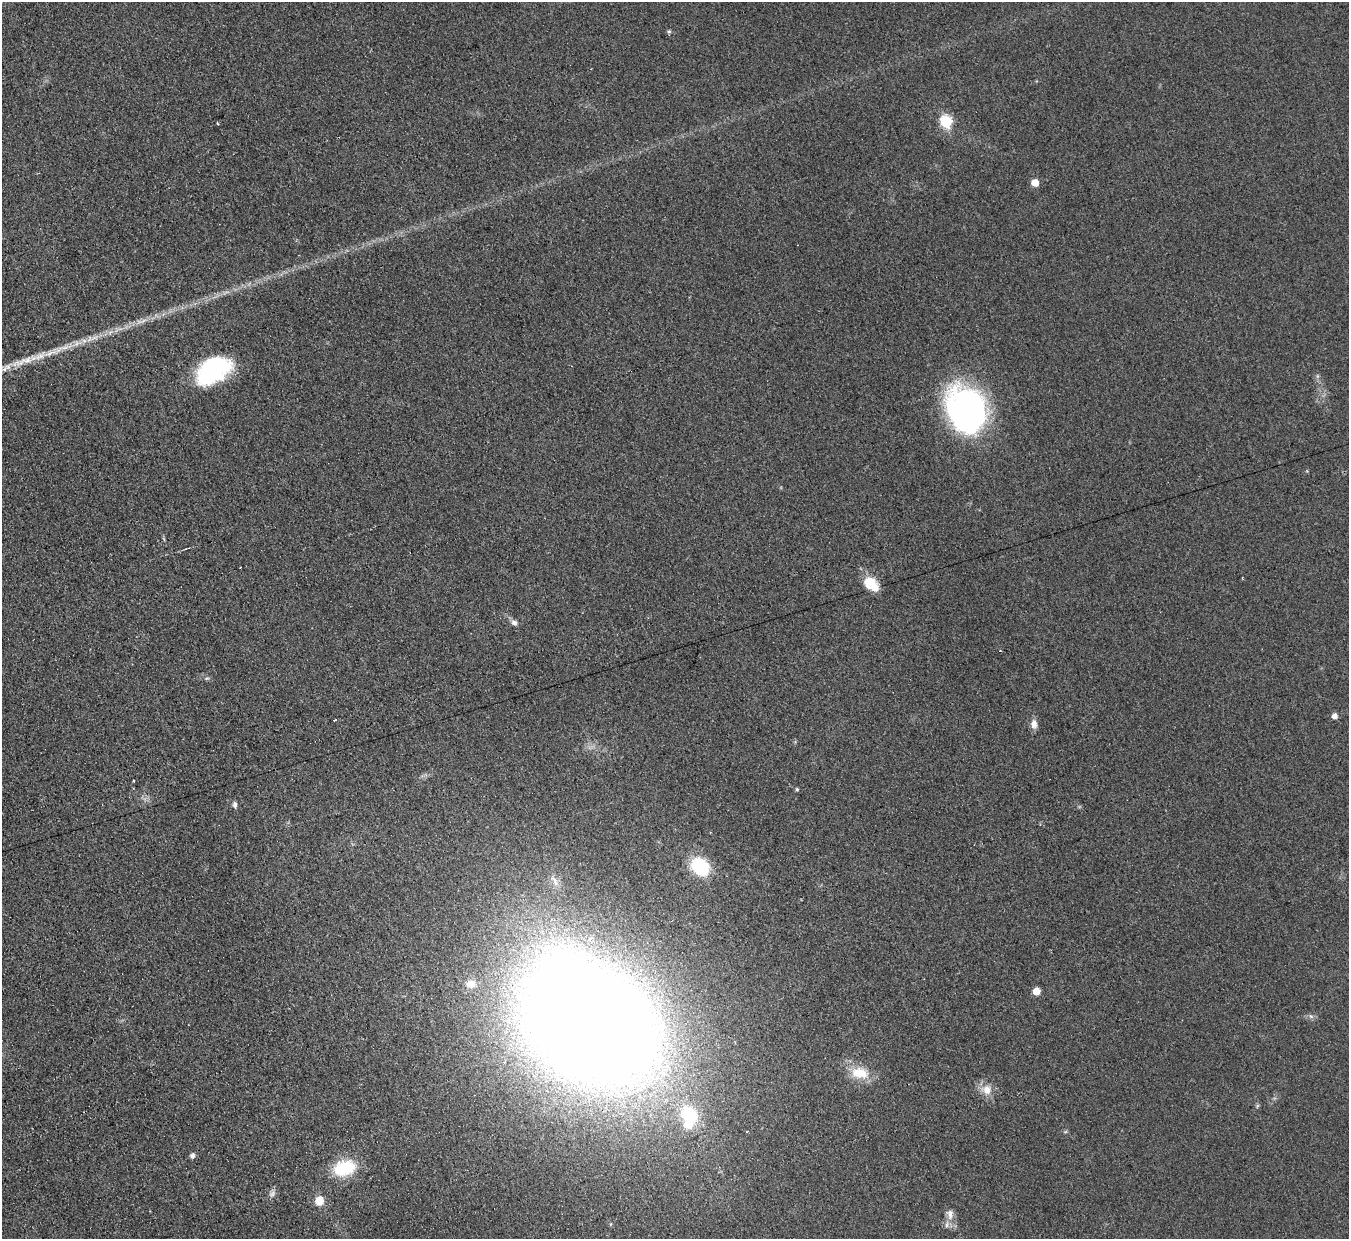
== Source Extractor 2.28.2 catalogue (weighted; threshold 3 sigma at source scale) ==
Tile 7 of 4 x 4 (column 3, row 2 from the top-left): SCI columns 2713-4059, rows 2754-3990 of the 5414 x 5374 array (HDU 1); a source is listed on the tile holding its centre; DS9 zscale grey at full resolution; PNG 1351 x 1241 px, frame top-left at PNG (2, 2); no overlay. Shown black and unused: <1% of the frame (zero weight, under 2 of 3 exposures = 2% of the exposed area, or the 3 px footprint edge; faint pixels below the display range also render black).
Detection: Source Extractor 2.28.2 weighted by HDU 2 'WHT'; one run over the whole footprint, this tile lists its part. Background 0.0903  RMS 0.011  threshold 0.0504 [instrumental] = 3 sigma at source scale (4.5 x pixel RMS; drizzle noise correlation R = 1.50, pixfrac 1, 0.05/0.05 arcsec/px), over >= 5 px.
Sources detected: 38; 3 inside a brighter object's white glare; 1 cosmic-ray / hot-pixel residue — not listed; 2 inside a brighter listed object's ellipse — not listed separately; the other 32 listed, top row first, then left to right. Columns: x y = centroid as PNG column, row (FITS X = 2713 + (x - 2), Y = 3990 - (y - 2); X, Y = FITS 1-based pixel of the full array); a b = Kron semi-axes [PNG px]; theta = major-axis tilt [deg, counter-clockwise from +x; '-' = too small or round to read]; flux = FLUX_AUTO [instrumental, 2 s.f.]
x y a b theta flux
669 31 6 5 - 1.8
946 121 6 6 - 140
1035 183 5 5 - 19
22 361 48 10 19 36
209 374 45 20 23 110
966 410 46 37 -70 310
240 567 3 2 - 1.5
871 583 17 11 -44 29
514 622 8 7 - 4.3
207 678 6 4 18 1.6
1334 716 5 5 - 6.8
1034 724 11 7 -83 8
133 781 3 2 - 1.2
797 789 4 4 - 1.6
235 805 8 6 -84 3.6
700 867 17 14 -43 71
554 880 20 6 -60 7.9
471 984 14 10 3 12
1036 991 5 5 - 17
1311 1016 7 5 -44 2.9
588 1023 101 75 -30 3600
860 1073 24 15 -10 28
987 1090 13 12 - 13
1257 1106 6 4 48 1.6
689 1114 26 19 -36 54
747 1131 2 2 - 1.1
1065 1132 6 4 19 1.4
192 1156 6 5 - 4.6
344 1168 26 17 16 51
272 1194 12 7 55 4.6
319 1201 6 5 - 33
950 1214 16 9 -86 9.2